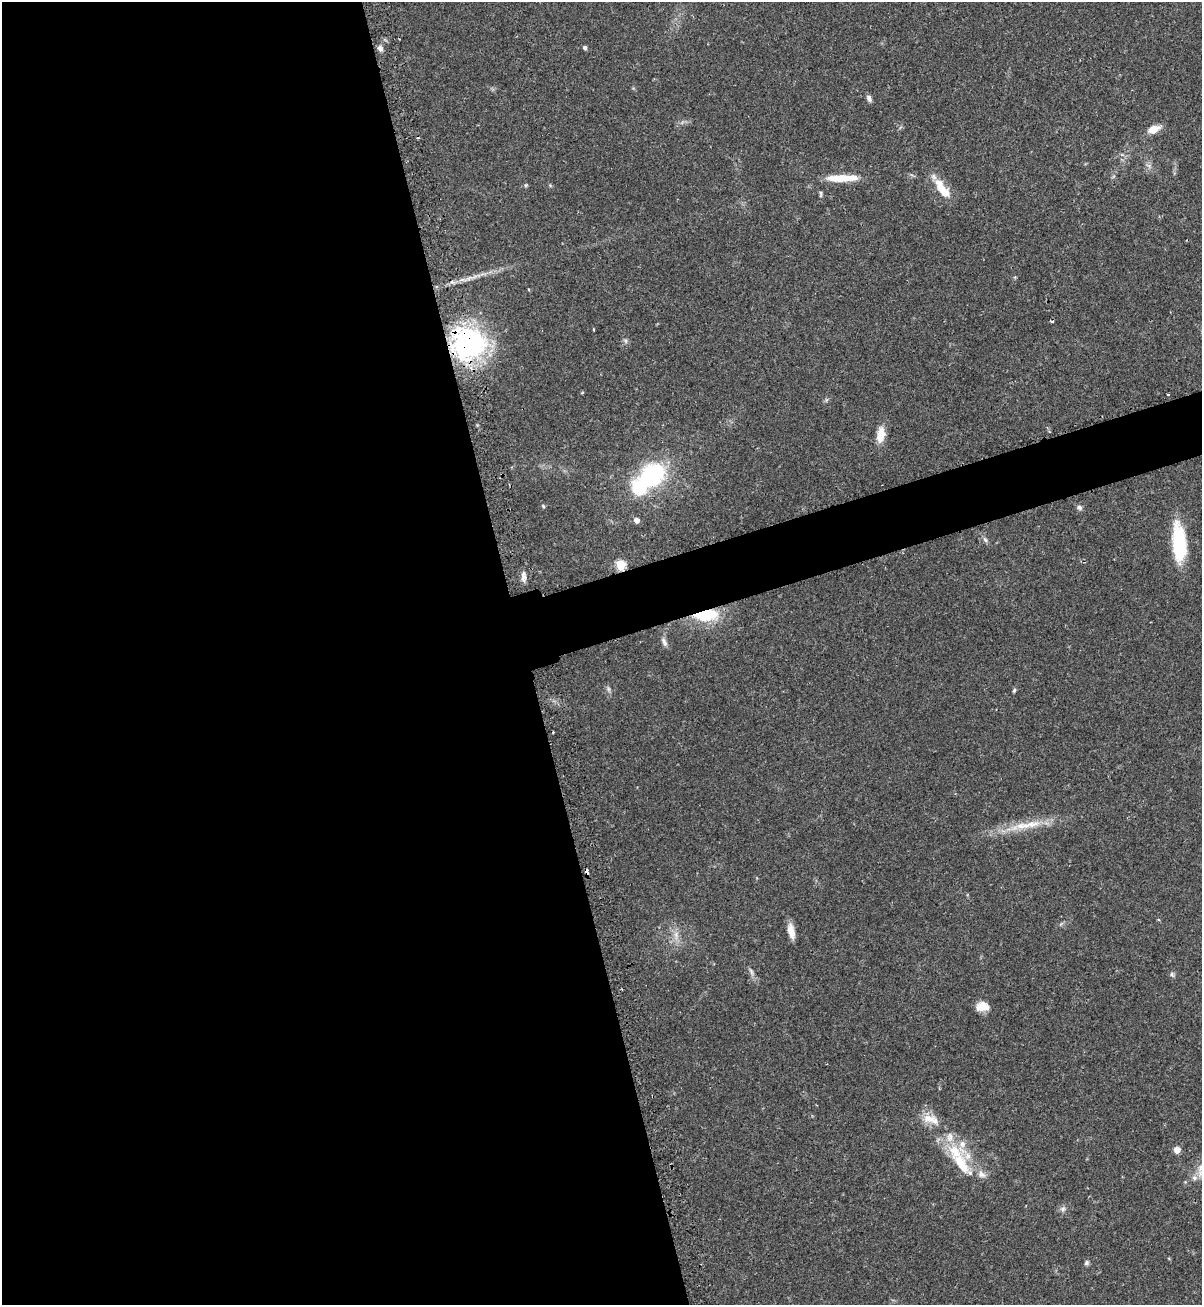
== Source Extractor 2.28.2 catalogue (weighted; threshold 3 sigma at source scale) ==
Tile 9 of 4 x 4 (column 1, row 3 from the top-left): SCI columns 177-1376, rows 1324-2626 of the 5325 x 5272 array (HDU 1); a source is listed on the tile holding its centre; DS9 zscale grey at full resolution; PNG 1204 x 1307 px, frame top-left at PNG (2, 2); no overlay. Shown black and unused: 46% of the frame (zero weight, under 2 of 3 exposures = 2% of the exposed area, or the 3 px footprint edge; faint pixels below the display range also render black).
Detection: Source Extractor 2.28.2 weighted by HDU 2 'WHT'; one run over the whole footprint, this tile lists its part. Background 0.0391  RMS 0.0043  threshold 0.0196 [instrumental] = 3 sigma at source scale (4.5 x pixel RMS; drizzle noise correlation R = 1.50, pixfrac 1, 0.05/0.05 arcsec/px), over >= 5 px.
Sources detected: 48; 1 inside a brighter object's white glare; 2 cosmic-ray / hot-pixel residue — not listed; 6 inside a brighter listed object's ellipse — not listed separately; the other 39 listed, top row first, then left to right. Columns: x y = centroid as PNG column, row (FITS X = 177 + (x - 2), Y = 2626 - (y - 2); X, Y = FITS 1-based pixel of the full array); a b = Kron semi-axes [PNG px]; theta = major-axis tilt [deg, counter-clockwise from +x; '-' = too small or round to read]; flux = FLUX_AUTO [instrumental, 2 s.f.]
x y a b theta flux
585 47 4 4 - 1.2
380 49 8 6 -56 1.5
869 98 9 5 -67 1.3
1154 129 14 7 21 5
842 178 37 7 1 10
942 189 26 11 -59 9.2
821 194 10 3 -90 0.74
593 329 3 2 - 0.66
625 341 6 4 71 0.78
468 343 35 32 -2 81
582 392 3 3 - 0.65
1168 394 3 2 - 0.59
881 435 19 9 82 6.3
652 474 28 22 32 43
543 506 5 4 - 0.55
1079 507 7 6 - 1.3
637 520 6 6 - 2
985 540 9 5 -62 1.1
1179 543 39 13 -86 28
620 565 5 5 - 27
523 577 13 6 -88 2.1
706 615 27 12 3 19
664 642 12 6 -62 1.7
609 689 7 4 -89 0.84
1014 690 6 4 63 0.66
1023 826 55 9 11 13
587 871 5 3 - 2.8
791 931 18 7 -77 4.3
676 935 13 6 -87 2.7
751 972 11 5 -67 1.3
1172 974 7 5 -62 0.89
983 1006 14 10 -2 4.9
929 1118 19 12 -5 5.7
1177 1150 7 7 - 2.4
961 1164 32 14 -58 14
981 1174 11 9 -24 2.6
1194 1178 8 7 - 1.7
1063 1209 8 6 22 1.2
1086 1263 7 6 - 1
Overlapping masked pixels (flux is a lower limit): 4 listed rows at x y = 468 343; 620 565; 706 615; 587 871